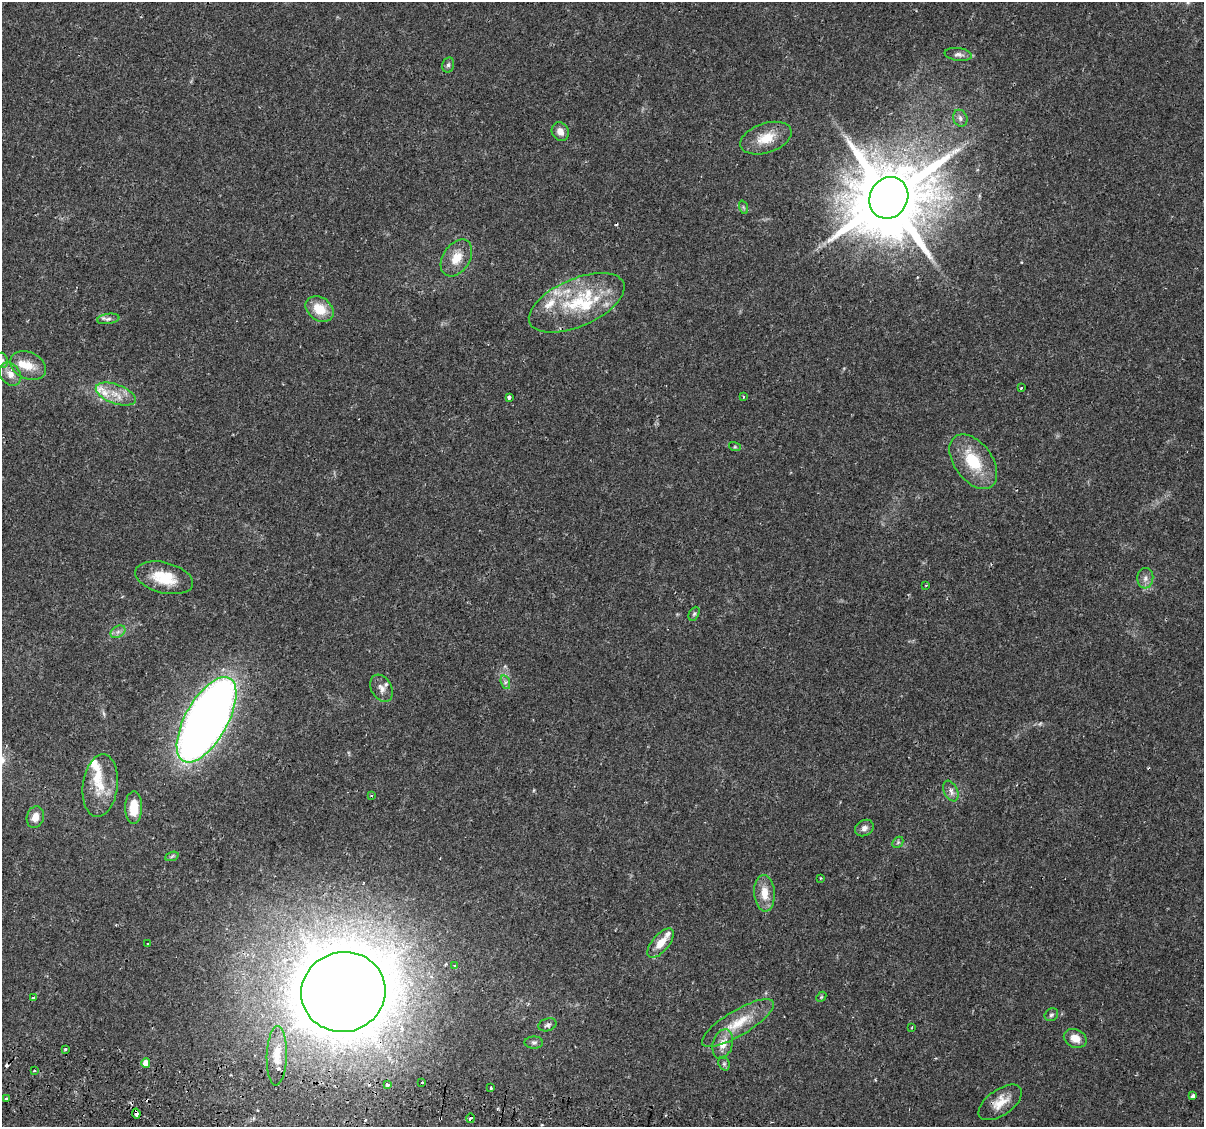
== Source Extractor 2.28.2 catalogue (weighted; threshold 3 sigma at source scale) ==
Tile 7 of 4 x 4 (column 3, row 2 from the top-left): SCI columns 2466-3667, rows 2538-3662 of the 4939 x 5131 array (HDU 1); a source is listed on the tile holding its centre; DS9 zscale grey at full resolution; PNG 1206 x 1129 px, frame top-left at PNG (2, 2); each listed source drawn as its Kron ellipse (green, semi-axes under 4 px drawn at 4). Shown black and unused: <1% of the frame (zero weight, under 2 of 3 exposures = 5% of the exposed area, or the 3 px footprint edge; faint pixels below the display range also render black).
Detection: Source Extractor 2.28.2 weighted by HDU 2 'WHT'; one run over the whole footprint, this tile lists its part. Background 0.0483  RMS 0.0035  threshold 0.0156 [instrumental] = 3 sigma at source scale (4.5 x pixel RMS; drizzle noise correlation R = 1.50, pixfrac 1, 0.0396/0.0396 arcsec/px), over >= 5 px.
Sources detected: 81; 1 too faint to see at this stretch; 5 cosmic-ray / hot-pixel residue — neither listed nor drawn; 11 inside a brighter listed object's ellipse — not listed separately; the other 64 listed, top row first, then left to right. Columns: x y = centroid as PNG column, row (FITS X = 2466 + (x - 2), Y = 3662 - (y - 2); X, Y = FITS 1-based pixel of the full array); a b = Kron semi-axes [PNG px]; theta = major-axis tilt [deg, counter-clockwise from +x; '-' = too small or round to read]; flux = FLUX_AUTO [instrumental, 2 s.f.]
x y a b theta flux
958 54 14 6 -8 1.5
448 65 8 6 75 0.88
960 118 9 7 -66 1.2
560 131 10 8 -59 2.4
766 138 27 14 18 8.2
889 198 21 19 61 4400
743 207 7 4 -71 0.53
456 258 20 13 57 6.1
577 303 51 23 23 25
320 309 15 11 -36 7.7
108 319 11 5 8 1.2
2 360 8 6 -69 0.93
28 365 19 13 -25 5.5
10 374 13 9 -52 3.1
1021 388 3 3 - 0.49
116 394 21 9 -20 5.6
509 397 4 3 - 1.5
743 397 3 3 - 0.63
735 447 6 4 -18 0.41
973 462 31 19 -54 14
164 578 29 15 -14 11
1145 578 10 8 84 1.7
926 585 3 3 - 0.32
694 614 7 5 63 0.68
118 632 8 5 31 1.2
505 682 7 4 -73 0.85
382 688 14 10 -59 2.5
206 720 47 21 60 410
100 786 31 17 83 9.2
951 791 11 6 -66 1.9
371 796 4 3 - 0.28
134 807 16 8 89 7.5
35 817 11 8 72 3.1
864 828 10 7 29 1.5
898 842 6 4 46 0.61
172 856 7 4 19 0.64
821 878 3 2 - 0.27
764 893 18 10 -85 5.4
661 943 17 8 50 4.7
148 944 3 2 - 0.34
455 966 3 3 - 1.1
343 992 42 40 16 1900
33 997 3 3 - 0.71
821 997 6 4 47 0.44
1051 1015 7 6 - 0.82
738 1023 41 12 31 9.8
547 1025 9 6 16 1
912 1027 3 3 - 0.32
1075 1038 12 9 -23 3.9
534 1043 9 6 -1 1
723 1044 15 10 73 4
65 1049 3 3 - 1.2
277 1056 30 10 88 5.8
146 1063 5 4 - 4.2
724 1064 7 5 -69 0.68
34 1071 3 3 - 0.9
421 1082 3 3 - 1.8
387 1085 3 3 - 1.9
491 1088 4 3 - 2
1193 1096 3 3 - 1.4
6 1098 4 3 - 1.4
1000 1102 25 13 35 5.7
136 1113 5 3 - 2.6
470 1118 5 3 - 3.2
Overlapping masked pixels (flux is a lower limit): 3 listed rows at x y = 343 992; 136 1113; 470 1118
Isophote crosses this tile's border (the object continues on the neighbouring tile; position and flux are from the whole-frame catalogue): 1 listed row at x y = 2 360